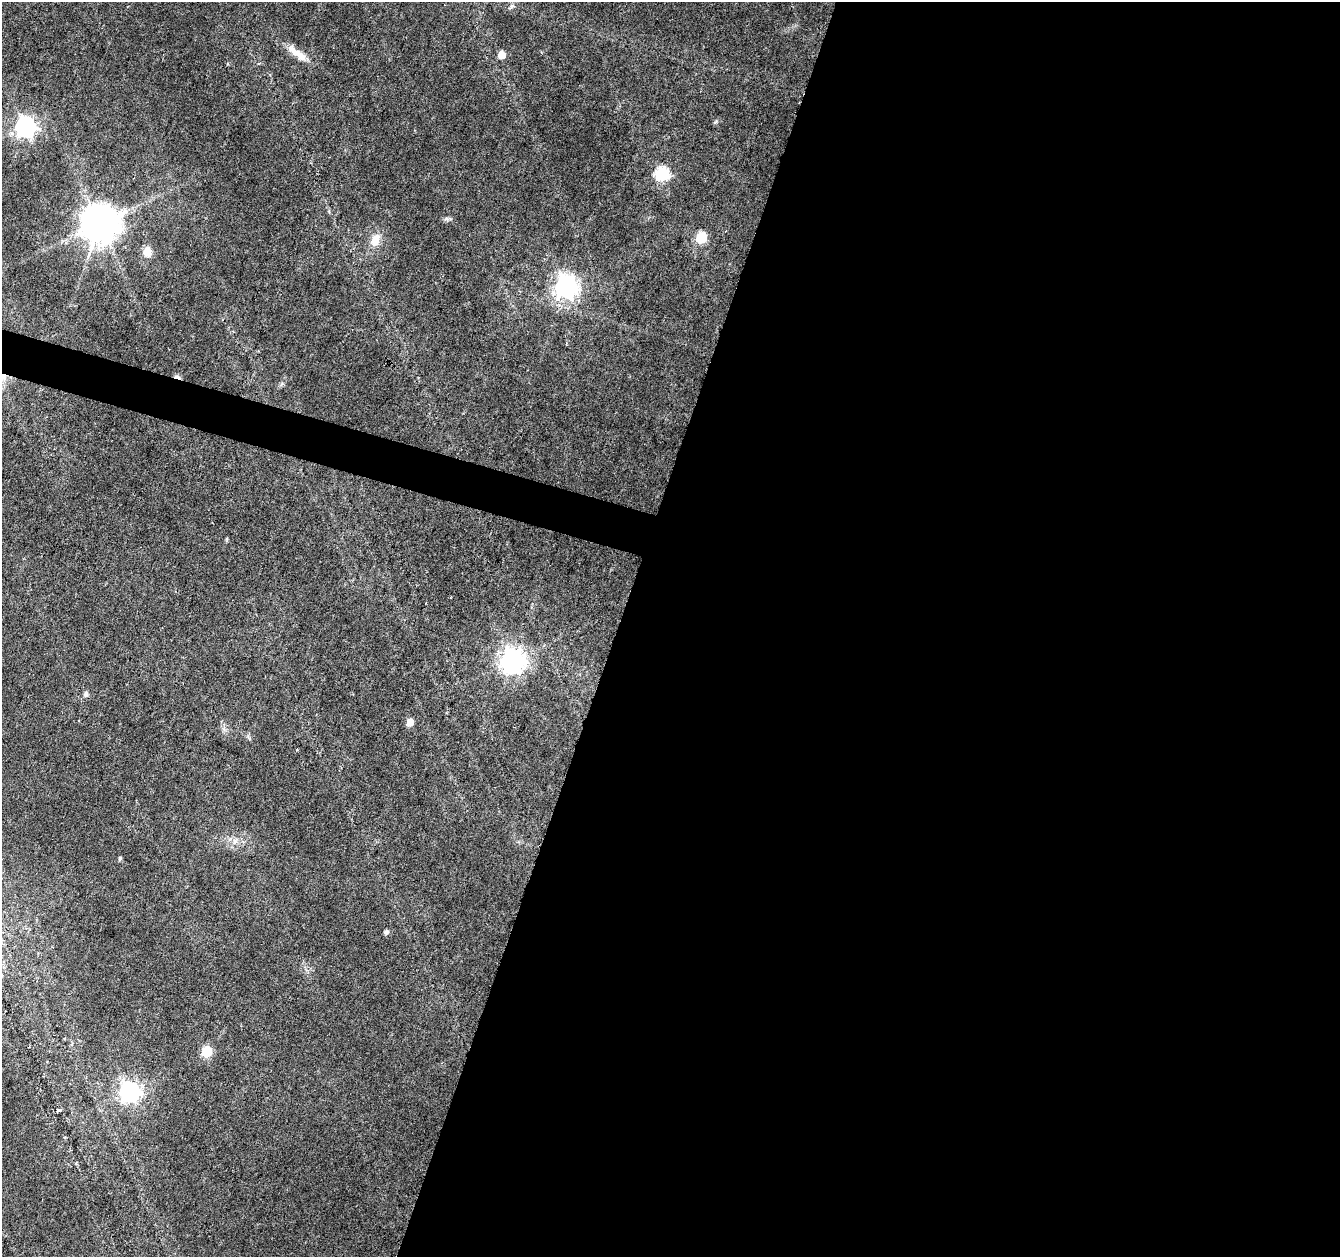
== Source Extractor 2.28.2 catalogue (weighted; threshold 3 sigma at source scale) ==
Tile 12 of 4 x 4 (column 4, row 3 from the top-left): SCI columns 4016-5353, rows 1474-2728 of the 5361 x 5519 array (HDU 1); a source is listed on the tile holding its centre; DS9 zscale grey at full resolution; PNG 1342 x 1259 px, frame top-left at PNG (2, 2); no overlay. Shown black and unused: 56% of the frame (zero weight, under 3 of 6 exposures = <1% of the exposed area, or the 3 px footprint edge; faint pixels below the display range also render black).
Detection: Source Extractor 2.28.2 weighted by HDU 2 'WHT'; one run over the whole footprint, this tile lists its part. Background 0.0165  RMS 0.0018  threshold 0.00718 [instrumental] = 3 sigma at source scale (4.09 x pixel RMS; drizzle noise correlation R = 1.36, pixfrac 0.8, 0.0396/0.0396 arcsec/px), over >= 5 px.
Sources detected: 21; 1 cosmic-ray / hot-pixel residue — not listed; the other 20 listed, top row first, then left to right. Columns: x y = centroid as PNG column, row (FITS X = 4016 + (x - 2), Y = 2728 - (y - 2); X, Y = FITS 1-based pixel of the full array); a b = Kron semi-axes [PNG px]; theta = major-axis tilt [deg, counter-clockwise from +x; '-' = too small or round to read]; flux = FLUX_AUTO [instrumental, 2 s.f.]
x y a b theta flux
512 6 6 6 - 0.4
297 53 33 9 -38 2.4
502 54 5 5 - 2.4
25 127 7 7 - 110
662 174 7 7 - 22
446 219 7 6 - 0.4
100 223 11 10 - 610
701 238 6 5 - 14
375 240 17 11 67 2.2
147 252 11 9 -85 1.7
566 286 8 8 - 140
512 661 8 8 - 200
86 694 8 6 84 0.47
410 722 6 6 - 1.5
235 841 9 6 73 0.66
120 859 6 4 68 0.24
386 932 5 5 - 0.51
206 1052 6 6 - 11
129 1092 7 7 - 120
58 1111 5 3 - 0.32
Unlisted compact peaks at least as high as the median listed source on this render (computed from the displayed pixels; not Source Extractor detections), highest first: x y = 716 121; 226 539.